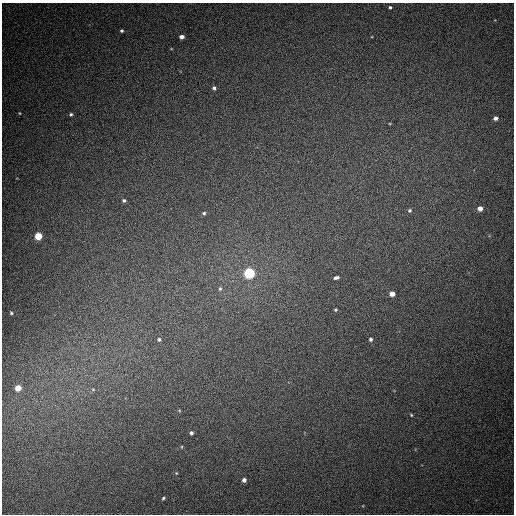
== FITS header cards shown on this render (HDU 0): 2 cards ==
NAXIS1  =                  512
NAXIS2  =                  512

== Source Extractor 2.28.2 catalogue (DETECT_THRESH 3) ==
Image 512 x 512 px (HDU 0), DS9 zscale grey, 1 PNG px = 1 image px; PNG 516 x 516 px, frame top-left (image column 1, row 512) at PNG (2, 3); no overlay
Background 453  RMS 12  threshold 37.2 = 3 sigma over >= 5 px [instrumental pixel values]
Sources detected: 27; all 27 listed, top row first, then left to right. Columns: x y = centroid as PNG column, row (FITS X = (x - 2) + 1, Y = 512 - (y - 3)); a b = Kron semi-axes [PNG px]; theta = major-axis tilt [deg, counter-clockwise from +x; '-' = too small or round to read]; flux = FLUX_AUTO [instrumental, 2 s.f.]
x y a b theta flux
390 7 4 3 - 1200
122 31 4 3 - 1400
182 37 4 4 - 4000
214 88 5 4 - 2100
19 113 4 3 - 650
71 114 5 4 - 1300
495 118 4 4 - 3000
124 200 4 4 - 1500
480 209 4 4 - 6200
410 210 5 5 - 1600
204 213 4 4 - 1200
38 236 5 5 - 26000
249 273 5 5 - 130000
336 278 6 3 9 2300
220 289 6 5 - 1600
392 294 4 4 - 6900
335 310 4 4 - 990
11 313 3 3 - 1100
159 339 4 4 - 1400
370 339 4 4 - 1900
18 388 5 4 - 12000
93 389 5 3 - 880
411 415 4 3 - 850
191 433 4 4 - 1800
176 473 4 4 - 790
244 480 4 4 - 2900
163 498 5 4 - 1200